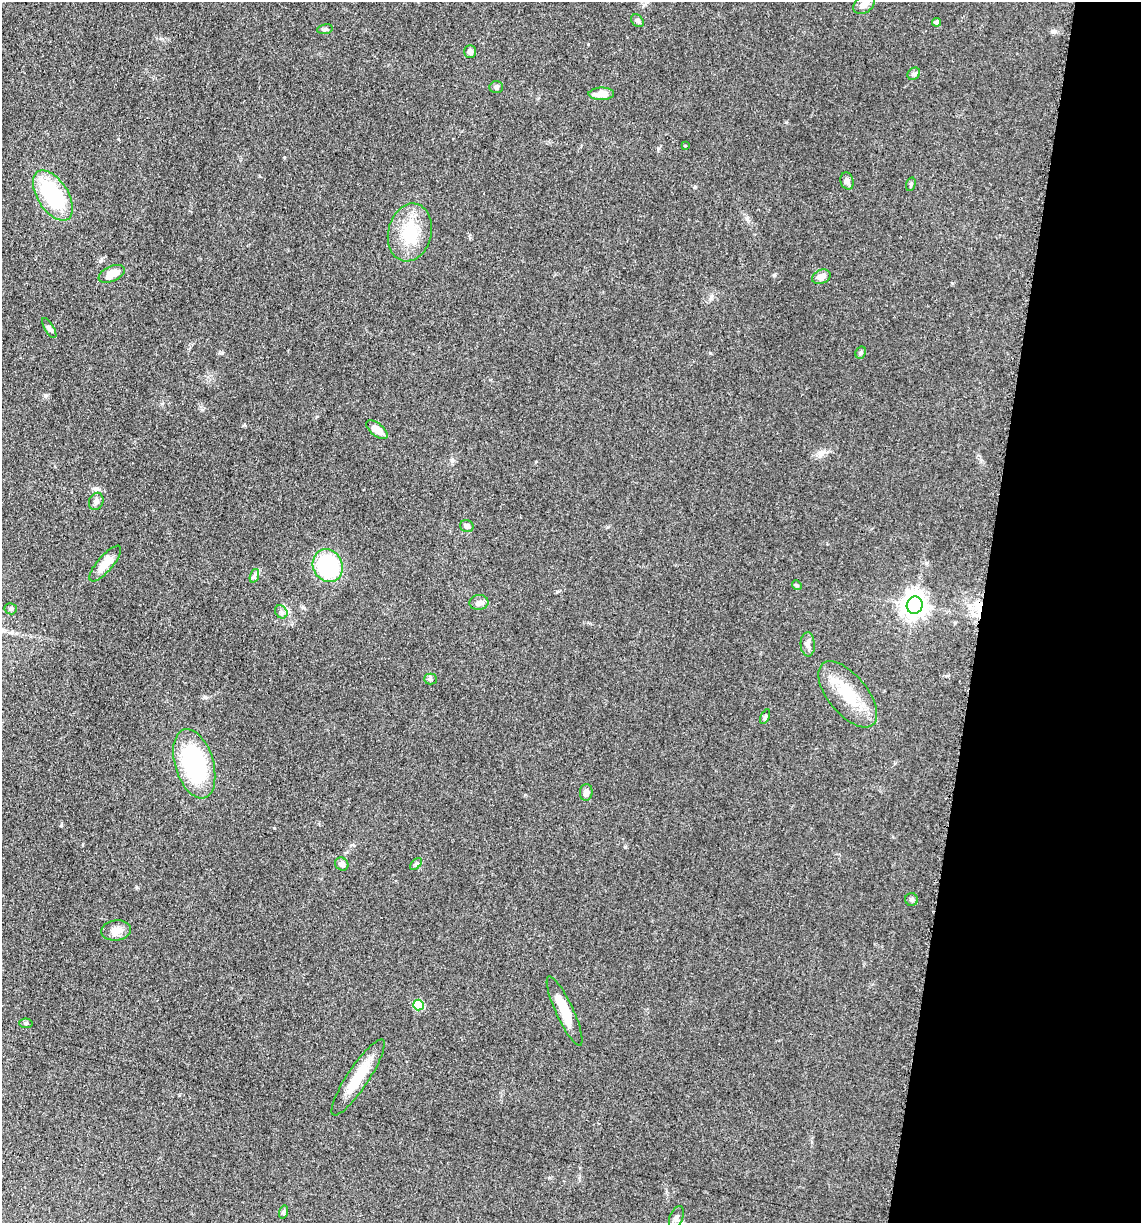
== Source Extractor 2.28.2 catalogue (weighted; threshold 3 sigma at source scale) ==
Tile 8 of 4 x 4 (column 4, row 2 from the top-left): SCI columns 3664-4802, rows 2465-3685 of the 4980 x 4922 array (HDU 1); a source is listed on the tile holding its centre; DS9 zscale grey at full resolution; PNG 1143 x 1225 px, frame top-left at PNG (2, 2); each listed source drawn as its Kron ellipse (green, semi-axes under 4 px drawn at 4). Shown black and unused: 14% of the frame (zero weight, under 3 of 5 exposures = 4% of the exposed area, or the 3 px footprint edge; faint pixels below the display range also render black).
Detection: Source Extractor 2.28.2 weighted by HDU 2 'WHT'; one run over the whole footprint, this tile lists its part. Background 0.0565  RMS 0.0059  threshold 0.0265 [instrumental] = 3 sigma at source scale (4.5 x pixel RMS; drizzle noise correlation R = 1.50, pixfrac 1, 0.05/0.05 arcsec/px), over >= 5 px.
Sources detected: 44; all 44 listed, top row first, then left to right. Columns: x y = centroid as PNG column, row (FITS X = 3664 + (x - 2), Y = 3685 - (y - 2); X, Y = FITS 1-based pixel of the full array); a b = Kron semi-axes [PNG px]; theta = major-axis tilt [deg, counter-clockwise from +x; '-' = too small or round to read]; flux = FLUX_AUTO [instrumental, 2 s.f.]
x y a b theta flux
864 5 12 8 34 4.2
637 21 7 5 -46 1.6
936 22 4 4 - 1.5
325 29 8 5 10 1.2
470 52 6 6 - 2.6
914 74 7 5 45 1.2
496 87 7 5 2 1.2
601 94 13 6 1 6.2
685 146 3 3 - 0.42
847 181 8 6 -72 2.5
911 184 7 4 73 1
53 195 28 15 -57 45
410 232 29 21 76 22
112 274 14 7 24 7.3
821 277 10 6 22 4.3
49 328 11 4 -59 1.5
861 352 6 5 - 0.99
377 430 13 6 -39 6.8
96 501 9 7 67 2.3
467 526 7 6 - 1.9
105 564 22 7 49 9.3
328 566 17 14 -62 60
254 576 7 4 71 1.2
797 585 5 4 - 0.74
479 602 9 7 7 2.3
915 605 8 8 - 540
11 609 6 5 - 1.2
281 612 7 5 -47 1.6
808 644 12 7 -87 2.6
430 679 6 5 - 1.1
848 694 39 19 -51 23
765 717 8 4 65 1.1
194 764 36 19 -73 70
586 792 8 6 83 2.7
342 864 7 6 - 2.4
416 864 7 4 44 1.1
911 899 6 6 - 1.3
116 930 15 10 7 5.3
419 1005 5 5 - 24
564 1011 38 8 -65 14
26 1023 7 5 -5 1
358 1077 45 10 56 17
284 1212 6 4 76 1.1
676 1217 12 6 68 2.5
Unlisted compact peaks at least as high as the median listed source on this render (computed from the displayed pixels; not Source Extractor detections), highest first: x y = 774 275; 45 395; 695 187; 61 825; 625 847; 274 828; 710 353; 100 261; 786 122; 222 353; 820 455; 452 461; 658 148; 284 157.